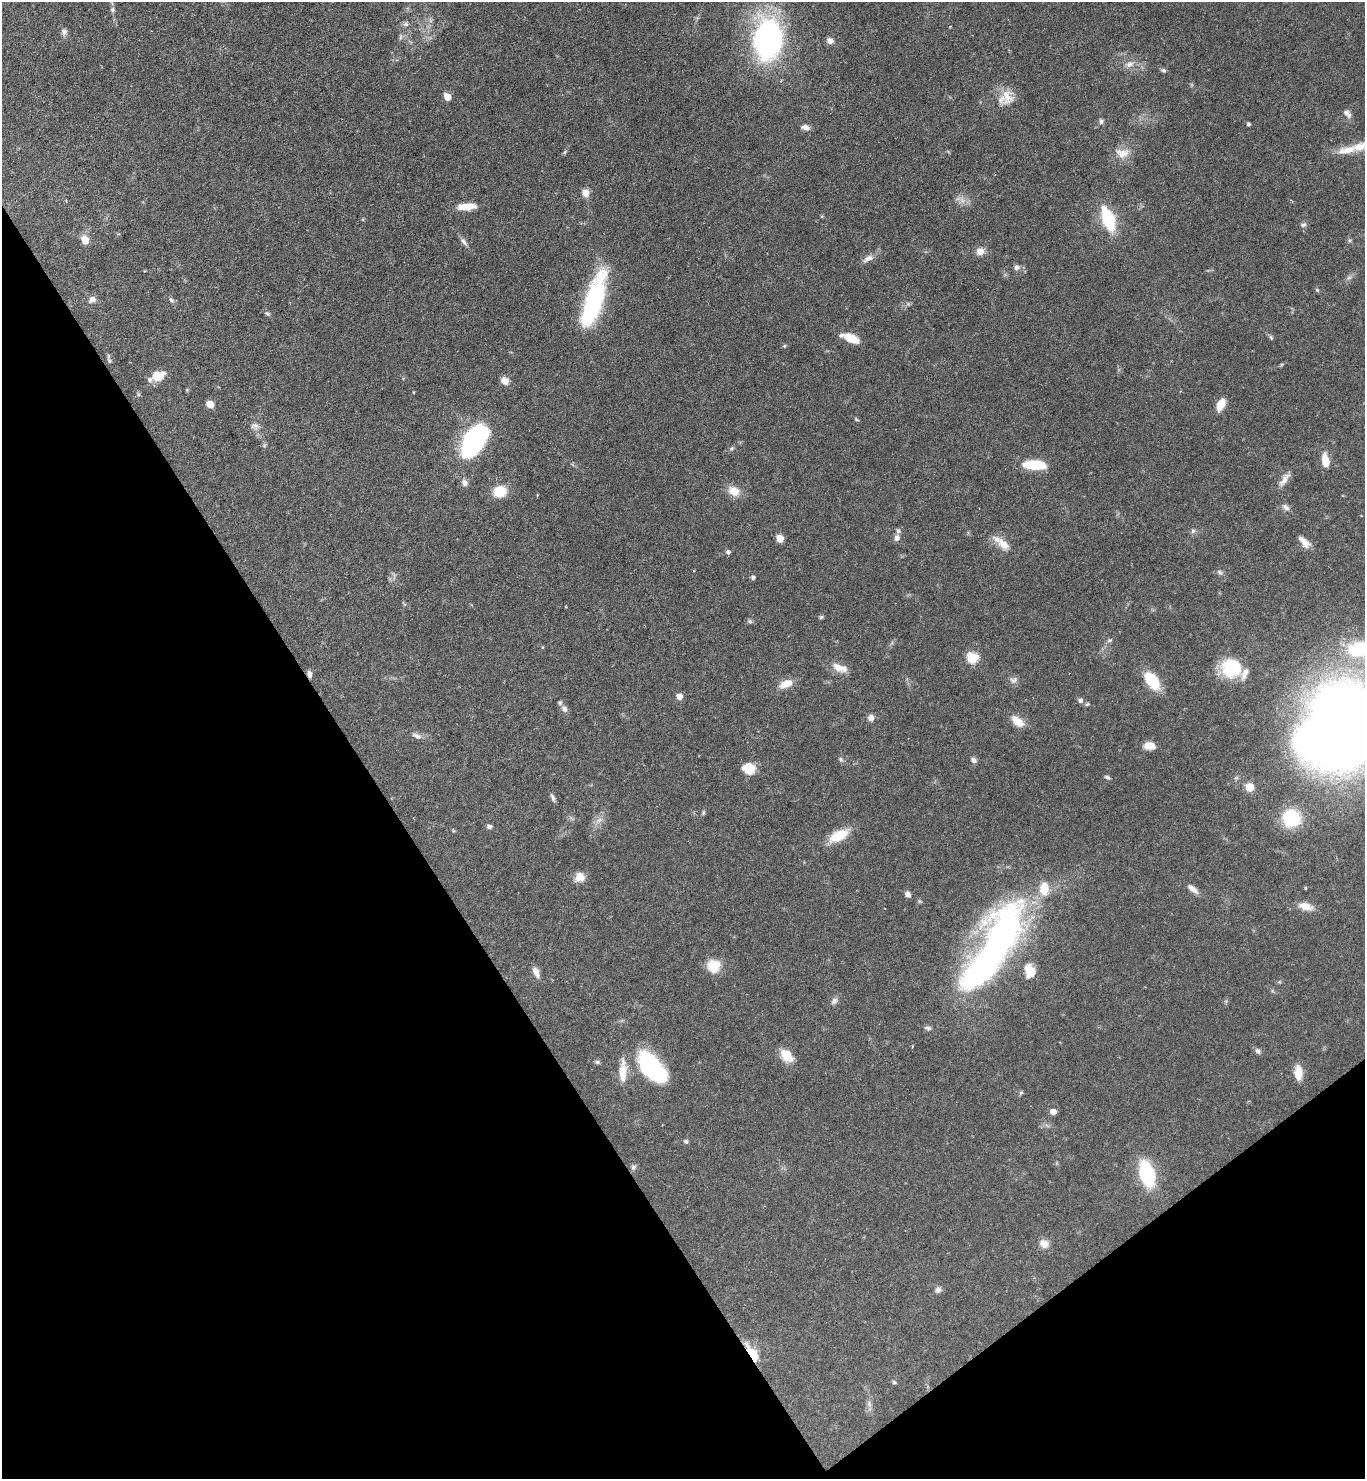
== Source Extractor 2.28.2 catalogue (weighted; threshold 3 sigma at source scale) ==
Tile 14 of 4 x 4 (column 2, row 4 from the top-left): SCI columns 1661-3023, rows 2-1478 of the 5906 x 5911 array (HDU 1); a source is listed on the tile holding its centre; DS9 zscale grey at full resolution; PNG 1367 x 1481 px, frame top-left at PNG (2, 2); no overlay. Shown black and unused: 32% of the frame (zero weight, under 4 of 7 exposures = <1% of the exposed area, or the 3 px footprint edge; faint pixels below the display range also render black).
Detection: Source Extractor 2.28.2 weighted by HDU 2 'WHT'; one run over the whole footprint, this tile lists its part. Background 0.0625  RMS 0.0028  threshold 0.0115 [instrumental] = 3 sigma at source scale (4.09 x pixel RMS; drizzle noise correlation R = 1.36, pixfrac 0.8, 0.05/0.05 arcsec/px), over >= 5 px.
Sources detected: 129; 2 inside a brighter object's white glare — not listed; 7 inside a brighter listed object's ellipse — not listed separately; the other 120 listed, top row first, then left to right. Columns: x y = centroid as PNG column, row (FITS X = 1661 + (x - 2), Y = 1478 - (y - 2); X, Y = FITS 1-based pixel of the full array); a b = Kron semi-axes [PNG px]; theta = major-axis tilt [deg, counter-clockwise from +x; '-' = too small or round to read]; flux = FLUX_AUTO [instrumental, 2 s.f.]
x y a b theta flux
113 10 6 6 - 0.55
406 24 8 7 - 0.79
64 31 9 8 - 0.99
400 37 10 4 85 0.59
768 39 29 19 88 80
830 41 8 7 - 1.3
1129 64 11 8 24 1.6
1163 70 7 5 -28 0.51
1007 96 22 17 -88 4.5
447 97 5 5 - 5.6
1346 112 10 8 -47 1.2
1101 121 7 6 - 0.74
1248 124 4 3 - 0.61
805 127 12 6 -8 1.1
1347 150 32 11 11 5.5
565 152 6 4 71 0.36
1122 153 20 13 -9 3.4
585 193 9 7 -78 2.1
962 200 12 5 -64 1.3
467 207 21 8 4 4.3
1108 219 19 9 -70 18
1303 225 9 6 17 0.7
85 240 6 5 - 5.5
1349 240 6 5 - 0.44
464 242 12 6 -52 1
980 251 9 9 - 2.1
868 258 17 7 28 1.6
1016 267 8 7 - 0.97
1349 278 7 4 1 0.55
1317 290 6 4 -44 0.39
92 299 8 6 24 1.4
171 300 8 5 -28 0.6
593 302 44 15 72 44
267 314 8 4 -32 0.52
1271 337 7 4 -62 0.44
851 338 16 7 -22 6.7
784 346 5 4 - 0.34
109 361 10 5 -66 0.59
157 376 10 9 - 4.7
505 381 8 8 - 2.2
210 404 7 6 - 2.2
1221 405 12 7 63 4.1
856 419 7 4 -31 0.34
255 426 10 8 -59 1.3
475 440 32 18 54 44
732 448 7 4 45 0.46
1325 460 13 7 -82 4.2
1034 465 20 8 -4 11
1284 479 21 7 56 2.1
465 483 9 7 -70 1.2
500 491 15 13 19 5.5
734 491 16 12 -28 3.4
1286 507 12 6 -34 1
898 531 6 6 - 0.74
1193 531 7 5 46 0.58
780 538 5 5 - 6.3
897 538 7 6 - 1.2
1304 542 16 9 -49 2.2
1003 544 20 10 -45 3.5
728 552 6 5 - 0.67
1220 572 8 6 -41 0.7
753 577 4 4 - 0.7
821 617 5 5 - 0.41
750 621 7 5 -21 0.53
1110 640 6 5 - 0.48
1360 649 19 12 8 21
972 658 6 5 - 20
840 668 22 10 -20 3.1
1231 668 19 19 - 15
309 674 9 5 -85 0.92
1013 680 11 8 20 1.1
1152 681 15 8 -53 13
786 684 16 9 23 3.4
679 696 5 5 - 2.5
1080 700 7 6 - 0.79
1087 704 5 4 - 0.36
564 709 8 7 - 1.1
871 717 7 7 - 1.2
1017 721 19 10 -40 3.3
1352 727 74 53 -72 340
416 736 13 6 -27 1.2
1149 746 11 7 -1 3.2
840 759 6 5 - 0.49
974 760 8 7 - 0.82
749 768 12 10 -14 4.8
1107 777 7 5 -31 0.55
1249 787 9 8 - 3
553 797 13 4 -66 0.73
703 812 8 4 81 0.4
1291 818 17 16 - 15
599 820 12 5 26 1.2
489 826 5 4 - 0.97
839 836 24 11 28 6.3
580 877 12 10 22 2.7
1192 889 14 6 -37 2
908 894 7 6 - 1.1
919 901 6 4 -71 0.33
1305 906 18 9 -12 3
993 951 100 29 57 110
714 966 16 16 - 4.6
1030 971 15 11 -77 4.8
536 972 12 6 -64 1.9
834 1001 11 7 52 1
928 1028 10 5 -9 0.71
1258 1051 8 6 -52 0.77
787 1055 15 10 -50 5.2
597 1062 7 5 -22 0.5
652 1066 35 18 -50 26
623 1071 31 9 88 4.1
1298 1073 17 9 -88 3.5
1021 1093 6 5 - 0.39
1053 1112 5 5 - 2.5
686 1141 6 5 - 0.57
633 1167 7 7 - 0.76
1147 1174 17 10 -74 29
1044 1244 12 10 -31 2.2
938 1290 9 7 52 0.94
752 1354 13 6 -58 19
894 1382 5 5 - 0.43
869 1404 9 7 -88 0.97
Overlapping masked pixels (flux is a lower limit): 2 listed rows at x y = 309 674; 752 1354
Isophote crosses this tile's border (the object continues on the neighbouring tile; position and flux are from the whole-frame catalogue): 2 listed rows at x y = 1360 649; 1352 727